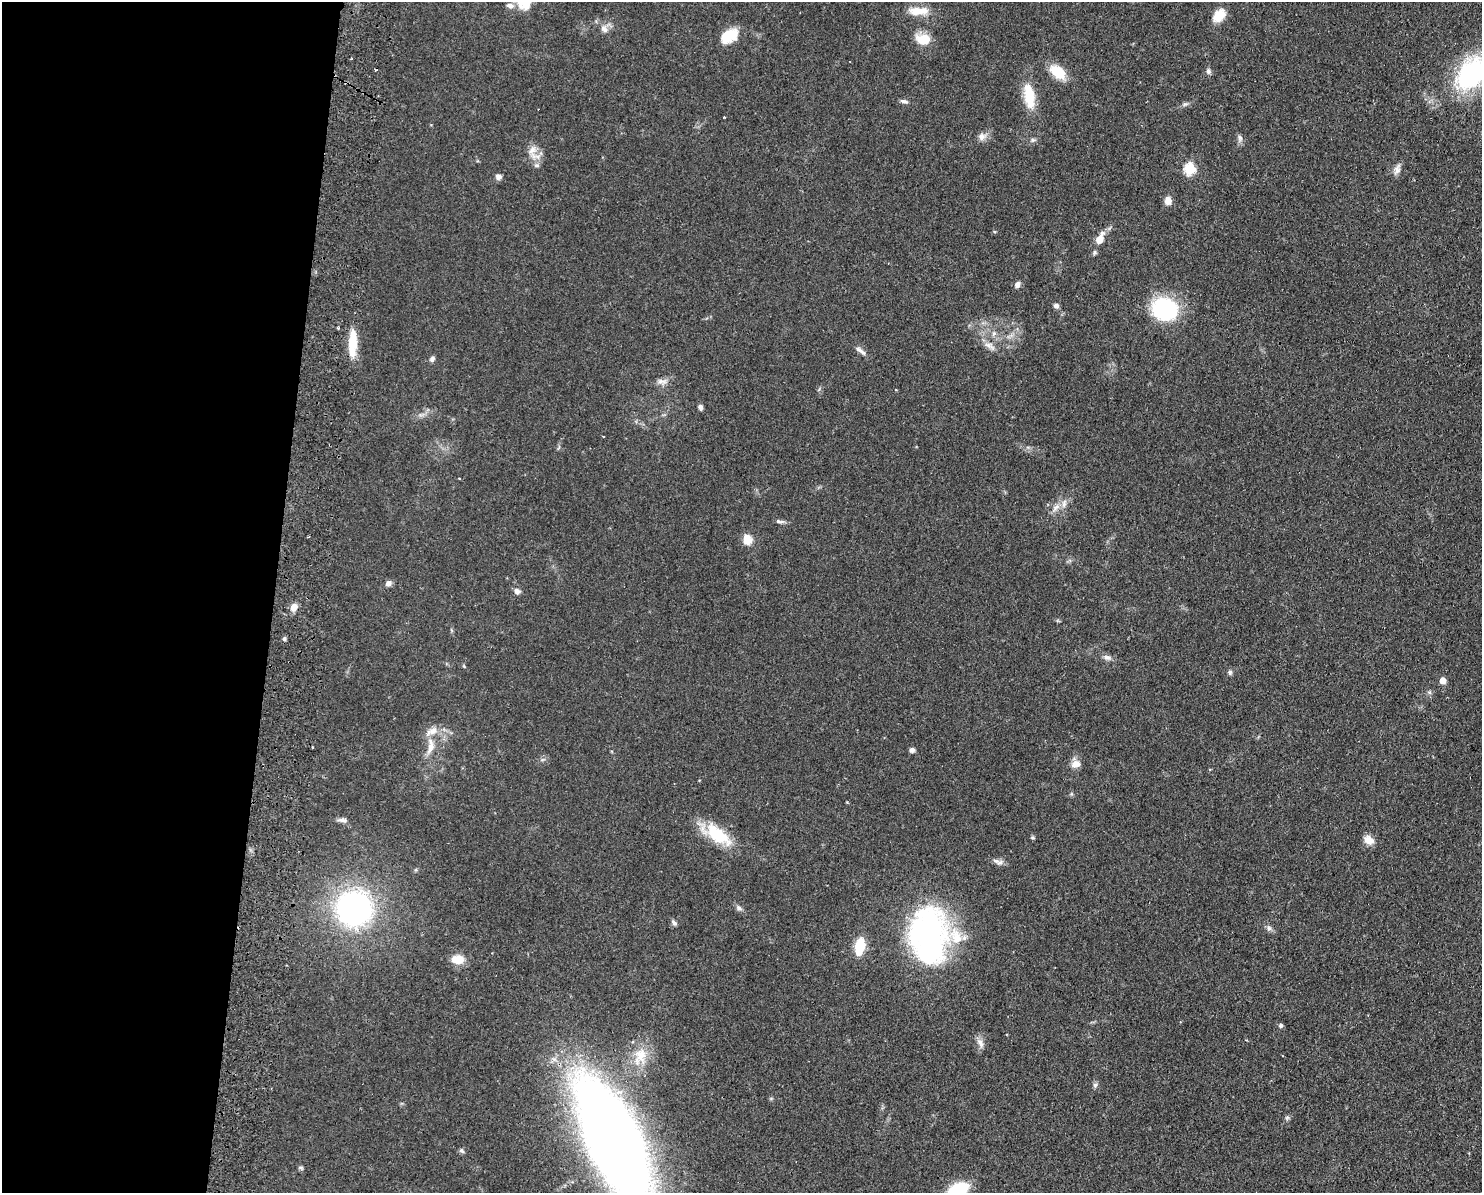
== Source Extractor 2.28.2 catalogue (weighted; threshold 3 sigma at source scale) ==
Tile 4 of 3 x 4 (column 1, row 2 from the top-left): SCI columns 173-1652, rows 2392-3582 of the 4899 x 4783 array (HDU 1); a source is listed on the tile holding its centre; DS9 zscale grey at full resolution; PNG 1484 x 1195 px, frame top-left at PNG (2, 2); no overlay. Shown black and unused: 18% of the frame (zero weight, under 2 of 3 exposures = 3% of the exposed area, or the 3 px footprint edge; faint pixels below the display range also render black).
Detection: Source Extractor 2.28.2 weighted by HDU 2 'WHT'; one run over the whole footprint, this tile lists its part. Background 0.0673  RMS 0.0058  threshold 0.0261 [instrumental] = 3 sigma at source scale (4.5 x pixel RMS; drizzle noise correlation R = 1.50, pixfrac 1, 0.05/0.05 arcsec/px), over >= 5 px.
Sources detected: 76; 2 cosmic-ray / hot-pixel residue — not listed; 3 inside a brighter listed object's ellipse — not listed separately; the other 71 listed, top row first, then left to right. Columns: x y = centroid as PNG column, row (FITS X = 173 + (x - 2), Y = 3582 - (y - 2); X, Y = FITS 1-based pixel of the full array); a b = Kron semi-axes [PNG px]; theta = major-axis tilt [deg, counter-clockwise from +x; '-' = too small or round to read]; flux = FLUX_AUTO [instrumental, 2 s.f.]
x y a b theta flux
510 5 11 7 -6 2.7
527 5 7 4 -27 1.7
918 11 27 10 1 9.7
1219 15 17 12 51 7.7
604 29 12 9 -40 3.7
729 36 20 12 32 15
923 39 14 10 0 13
1208 71 8 6 -66 1.5
1058 72 22 13 -39 12
1471 74 39 27 49 70
1029 96 32 13 -80 16
904 101 11 5 -7 1.5
1185 104 9 5 9 1.4
982 136 11 9 25 3.3
1240 138 10 7 -71 2
1033 140 7 5 -1 1.3
532 150 13 10 44 5
536 165 7 5 0 1.3
1189 169 6 6 - 45
1397 169 14 9 71 3.2
498 176 7 7 - 2.2
1168 201 9 7 -87 4.3
1100 239 10 6 65 8.2
1095 252 6 5 - 1
1017 284 8 6 57 2.2
1056 306 7 6 - 1.7
1165 309 18 16 -16 71
338 328 3 3 - 0.92
994 333 8 5 72 1.6
352 344 34 9 87 14
990 346 19 7 -35 4.1
860 351 17 5 -37 2.5
432 359 7 5 50 1.7
662 381 15 7 -6 3.2
700 407 7 5 -82 1.7
459 478 3 2 - 0.58
1056 507 11 6 27 3.2
779 521 13 4 -8 1.6
747 539 13 10 -77 6.3
388 583 7 6 - 2.7
517 591 9 7 -36 2.1
294 607 8 7 - 4.5
284 639 6 4 -46 0.95
1107 657 11 7 -13 2.4
1230 672 6 6 - 1.2
1443 680 5 5 - 6.3
431 746 22 9 83 8.1
912 750 6 6 - 1.8
1075 764 11 8 15 4.6
342 820 13 5 -5 2.1
717 834 40 17 -33 24
1033 838 6 4 -18 0.72
1369 840 12 9 -29 5.6
1000 863 11 6 23 2.2
739 908 9 6 -30 1.7
354 909 37 36 - 120
674 923 8 5 -49 1.5
1269 928 8 6 -89 1.6
928 935 60 39 -89 150
860 946 18 10 80 15
457 959 14 9 -3 9
1281 1026 6 5 - 1.2
1246 1040 3 3 - 0.5
980 1043 15 7 -60 3.1
640 1056 28 18 74 16
1095 1085 6 6 - 1.3
1287 1118 6 6 - 1.1
614 1141 81 31 -65 1300
462 1151 8 4 -37 1.1
300 1168 7 4 -8 0.87
958 1189 16 10 21 34
Overlapping masked pixels (flux is a lower limit): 1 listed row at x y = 614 1141
Isophote crosses this tile's border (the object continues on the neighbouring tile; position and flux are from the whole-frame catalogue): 3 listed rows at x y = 1471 74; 614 1141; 958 1189